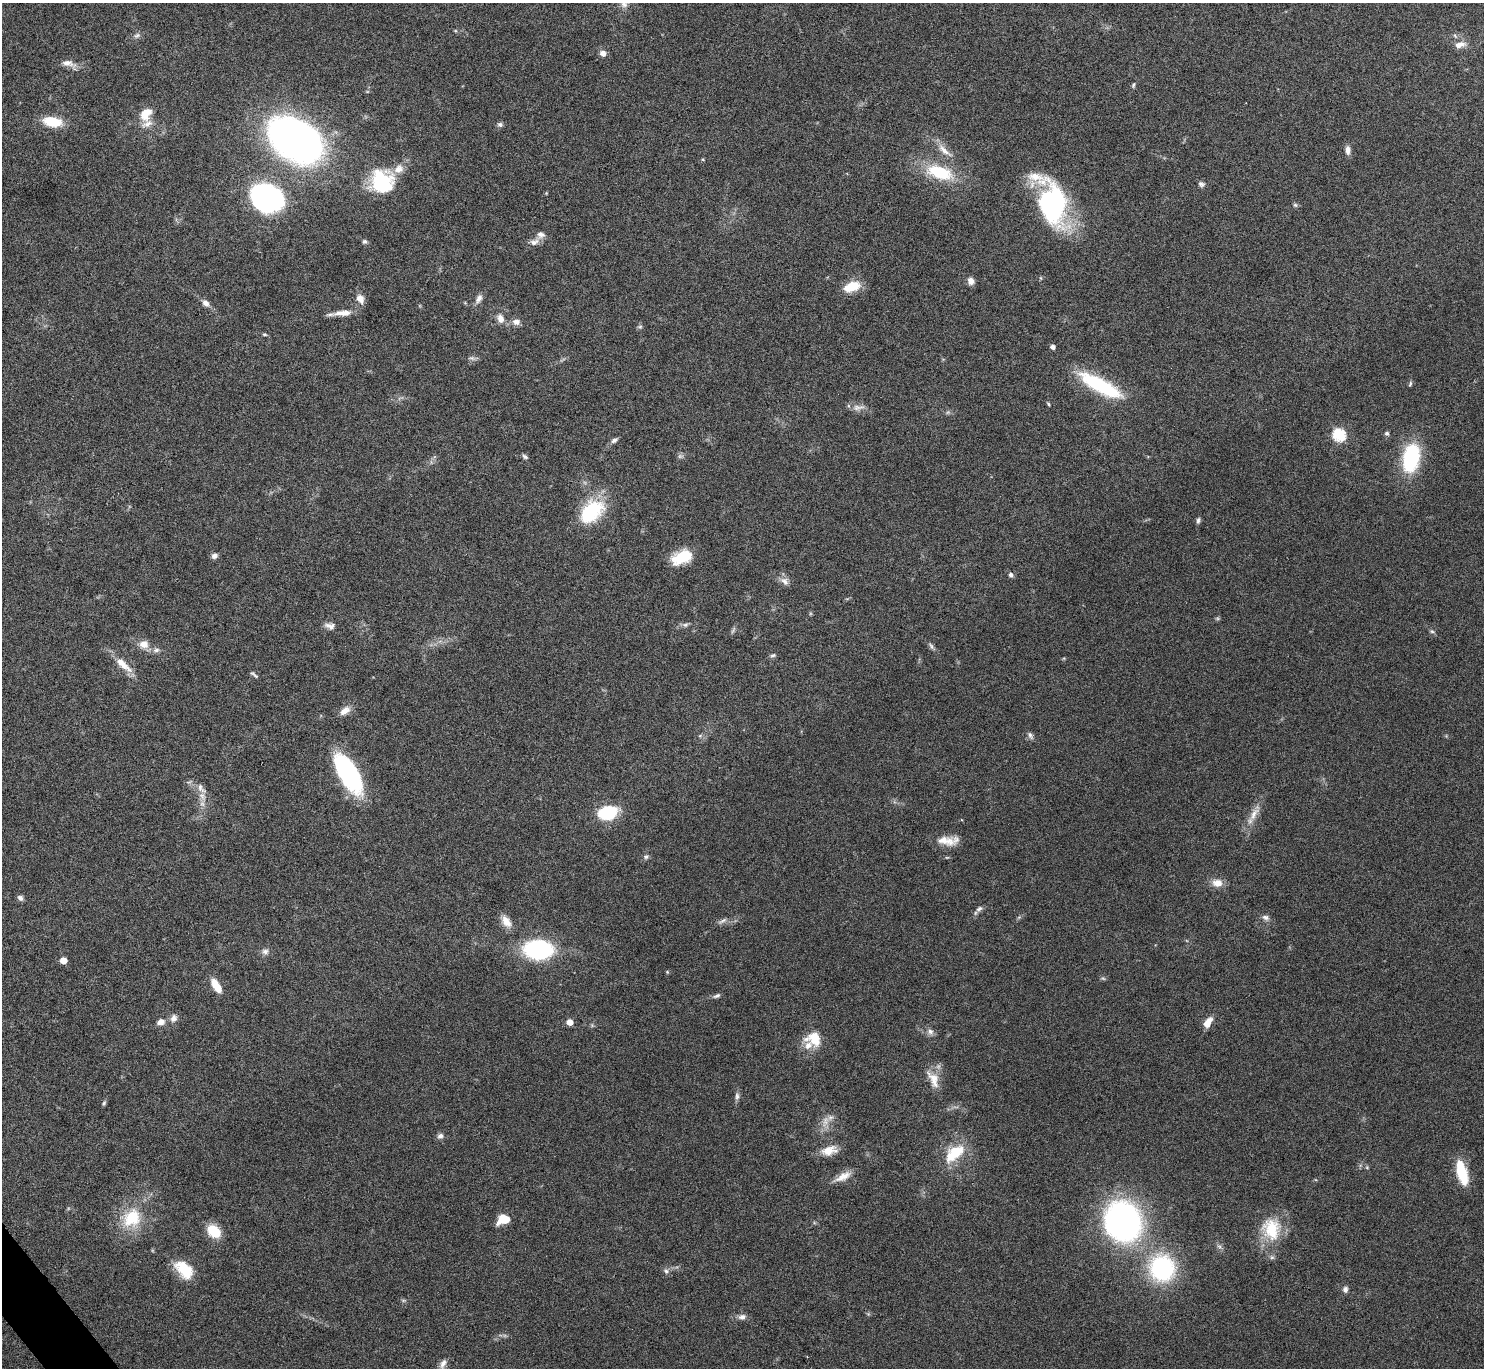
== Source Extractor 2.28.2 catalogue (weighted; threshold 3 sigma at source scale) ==
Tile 7 of 4 x 4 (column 3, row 2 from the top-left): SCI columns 2963-4444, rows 2893-4258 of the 5928 x 5923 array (HDU 1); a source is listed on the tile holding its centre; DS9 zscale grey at full resolution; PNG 1486 x 1370 px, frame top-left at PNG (2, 3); no overlay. Shown black and unused: <1% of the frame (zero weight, under 4 of 8 exposures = <1% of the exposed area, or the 3 px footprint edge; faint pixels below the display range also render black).
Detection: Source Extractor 2.28.2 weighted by HDU 2 'WHT'; one run over the whole footprint, this tile lists its part. Background 0.0656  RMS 0.005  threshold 0.0205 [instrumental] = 3 sigma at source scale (4.09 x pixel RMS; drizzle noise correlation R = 1.36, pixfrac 0.8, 0.05/0.05 arcsec/px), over >= 5 px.
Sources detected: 127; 2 too faint to see at this stretch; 2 inside a brighter object's white glare — not listed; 10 inside a brighter listed object's ellipse — not listed separately; the other 113 listed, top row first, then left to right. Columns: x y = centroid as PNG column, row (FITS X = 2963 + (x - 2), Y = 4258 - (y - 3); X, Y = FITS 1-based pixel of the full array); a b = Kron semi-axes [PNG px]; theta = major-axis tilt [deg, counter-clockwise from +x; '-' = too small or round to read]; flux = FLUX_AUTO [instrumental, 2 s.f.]
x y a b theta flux
137 36 10 6 30 1.5
1460 45 15 8 13 3.6
603 53 6 6 - 2.9
69 64 22 9 -22 4.1
1133 85 8 5 76 0.83
146 114 18 13 61 7.8
52 122 18 10 -10 14
500 124 8 6 -27 1.2
295 141 55 37 -34 210
944 150 28 8 -42 5.7
1348 150 11 6 -88 2.4
703 160 5 3 - 0.39
940 172 32 15 -18 24
1201 184 9 7 -19 1.5
382 185 28 22 32 28
546 193 4 3 - 0.41
268 197 34 24 -9 100
1052 203 45 27 -75 82
1295 205 6 5 - 0.83
365 241 6 6 - 1.1
534 242 15 9 22 3
1041 278 6 3 -71 0.48
971 281 8 8 - 2.7
851 287 20 11 19 10
360 299 11 8 -61 3.8
479 299 14 7 60 2.6
206 303 10 7 -45 2.3
341 313 15 8 2 3.4
500 318 13 9 -66 3.6
516 322 9 7 -1 2.9
640 327 6 5 - 0.84
264 334 5 4 - 0.64
1053 347 5 4 - 2
472 358 12 5 -11 1.3
1410 384 7 4 76 0.73
1100 385 46 13 -28 42
1048 404 6 3 -54 0.59
858 407 19 7 6 3
1387 433 6 6 - 0.99
1339 435 6 6 - 61
614 440 9 5 37 1.6
525 456 8 5 -39 1.1
680 456 8 5 7 1.1
1411 458 27 15 80 41
591 511 32 21 43 29
1198 520 8 5 76 1.1
214 556 7 7 - 1.7
682 557 21 12 24 16
1011 575 6 5 - 1.4
785 581 14 10 -40 2.8
1217 618 6 4 -18 0.64
685 625 8 6 14 1.3
330 626 14 8 -10 2.7
733 630 11 3 60 0.99
1432 631 6 5 - 0.9
144 644 12 11 - 4.5
931 646 11 5 -53 1.3
156 650 10 6 8 1.8
773 655 8 5 19 1
123 665 31 9 -42 7.3
254 674 11 4 -38 0.97
345 711 16 9 35 3.7
1030 735 10 5 -73 1.4
700 736 6 4 2 0.79
348 773 40 17 -60 71
202 796 13 8 -58 3.9
608 813 19 13 11 23
1254 814 24 8 59 5.8
948 841 26 10 0 7
646 857 6 5 - 1
947 857 6 3 18 0.47
1217 883 14 10 -4 4.7
20 898 8 6 -44 1.4
979 909 10 6 38 1.6
1019 917 7 4 19 0.68
1265 917 10 6 -23 1.8
506 921 17 9 -54 4.8
723 921 12 5 29 1.6
538 950 21 14 -2 72
265 952 9 8 - 2
63 960 5 5 - 6
667 972 5 4 - 0.51
216 986 17 8 -59 7
717 996 10 5 21 1.3
174 1018 11 9 62 2.6
161 1022 9 7 22 3.3
570 1022 5 5 - 5.2
1208 1022 12 7 58 5.5
592 1025 6 5 - 0.74
930 1032 10 8 -58 2
814 1038 18 14 -66 9.7
933 1079 26 12 -65 6.9
737 1096 10 6 90 1.6
104 1103 7 5 63 0.82
825 1121 16 9 72 4.5
440 1136 7 7 - 1.7
829 1150 20 11 13 6.6
955 1153 29 15 40 16
1367 1167 5 5 - 0.6
1462 1173 25 10 -74 18
843 1176 23 9 28 5.2
132 1218 30 24 48 20
503 1219 10 8 15 12
1123 1222 27 24 -67 190
1271 1229 31 25 -82 20
214 1231 13 10 -42 13
1162 1268 30 28 -69 53
184 1270 24 14 -45 14
666 1271 8 6 -29 1.5
1345 1289 8 6 86 1.6
868 1314 5 5 - 0.61
742 1317 10 7 6 2.3
443 1364 14 7 61 2.4